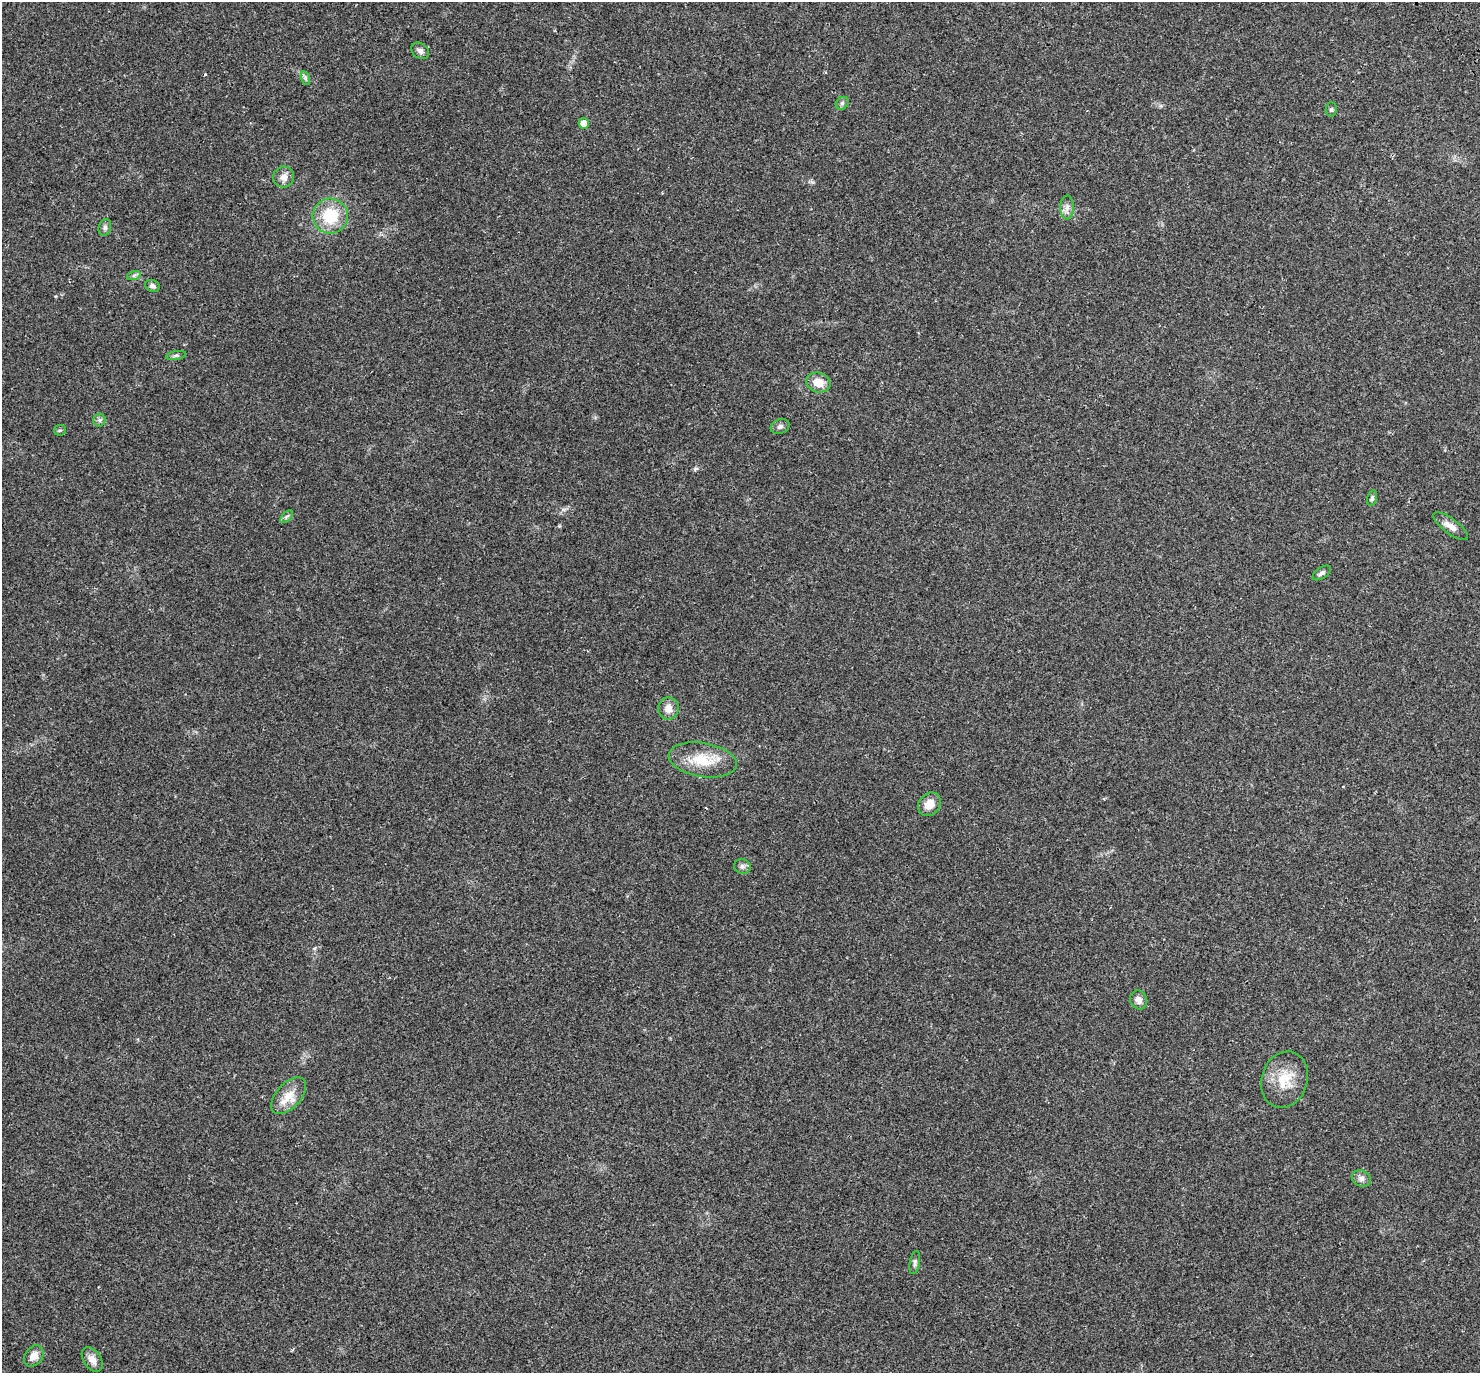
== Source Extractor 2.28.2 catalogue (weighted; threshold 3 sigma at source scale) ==
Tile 10 of 4 x 4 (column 2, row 3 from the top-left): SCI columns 1605-3082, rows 1660-3030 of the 6170 x 6120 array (HDU 1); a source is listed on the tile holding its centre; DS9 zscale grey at full resolution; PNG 1482 x 1375 px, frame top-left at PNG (2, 2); each listed source drawn as its Kron ellipse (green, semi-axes under 4 px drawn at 4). Shown black and unused: <1% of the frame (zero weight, under 3 of 4 exposures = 9% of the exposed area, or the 3 px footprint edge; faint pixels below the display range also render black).
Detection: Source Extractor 2.28.2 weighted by HDU 2 'WHT'; one run over the whole footprint, this tile lists its part. Background 0.0357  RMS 0.0036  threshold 0.0163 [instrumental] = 3 sigma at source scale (4.5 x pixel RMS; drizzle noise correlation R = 1.50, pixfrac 1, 0.0396/0.0396 arcsec/px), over >= 5 px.
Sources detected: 33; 1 cosmic-ray / hot-pixel residue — neither listed nor drawn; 1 inside a brighter listed object's ellipse — not listed separately; the other 31 listed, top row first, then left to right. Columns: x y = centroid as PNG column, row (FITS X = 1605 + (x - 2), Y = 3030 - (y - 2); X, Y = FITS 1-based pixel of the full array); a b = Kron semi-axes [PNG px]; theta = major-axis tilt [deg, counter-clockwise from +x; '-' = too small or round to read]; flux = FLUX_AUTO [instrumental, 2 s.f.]
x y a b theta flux
420 51 9 7 -38 1.5
305 78 7 4 -71 0.73
842 103 7 5 45 0.71
1331 109 7 5 88 0.69
584 123 5 5 - 3.1
284 177 11 10 - 2.5
1067 207 12 7 89 1.8
330 216 17 17 - 14
105 227 8 6 75 0.95
134 275 7 4 18 0.7
152 286 7 6 - 1.1
176 355 10 4 11 0.71
818 382 12 9 -17 4.6
99 420 6 6 - 0.82
780 426 9 7 22 1.1
60 430 6 5 - 0.54
1372 498 8 4 75 0.72
287 517 8 4 45 0.71
1451 526 21 7 -37 3
1322 573 10 5 34 1
668 708 11 10 - 2.8
703 760 34 17 -9 11
929 804 12 10 49 3.8
742 866 8 7 - 1.1
1139 1000 9 8 - 1.9
1284 1080 29 23 72 9.8
289 1096 22 12 47 5.5
1361 1178 10 8 -24 1.5
915 1262 12 5 81 0.88
34 1356 11 8 52 3.1
92 1359 14 8 -56 2.7